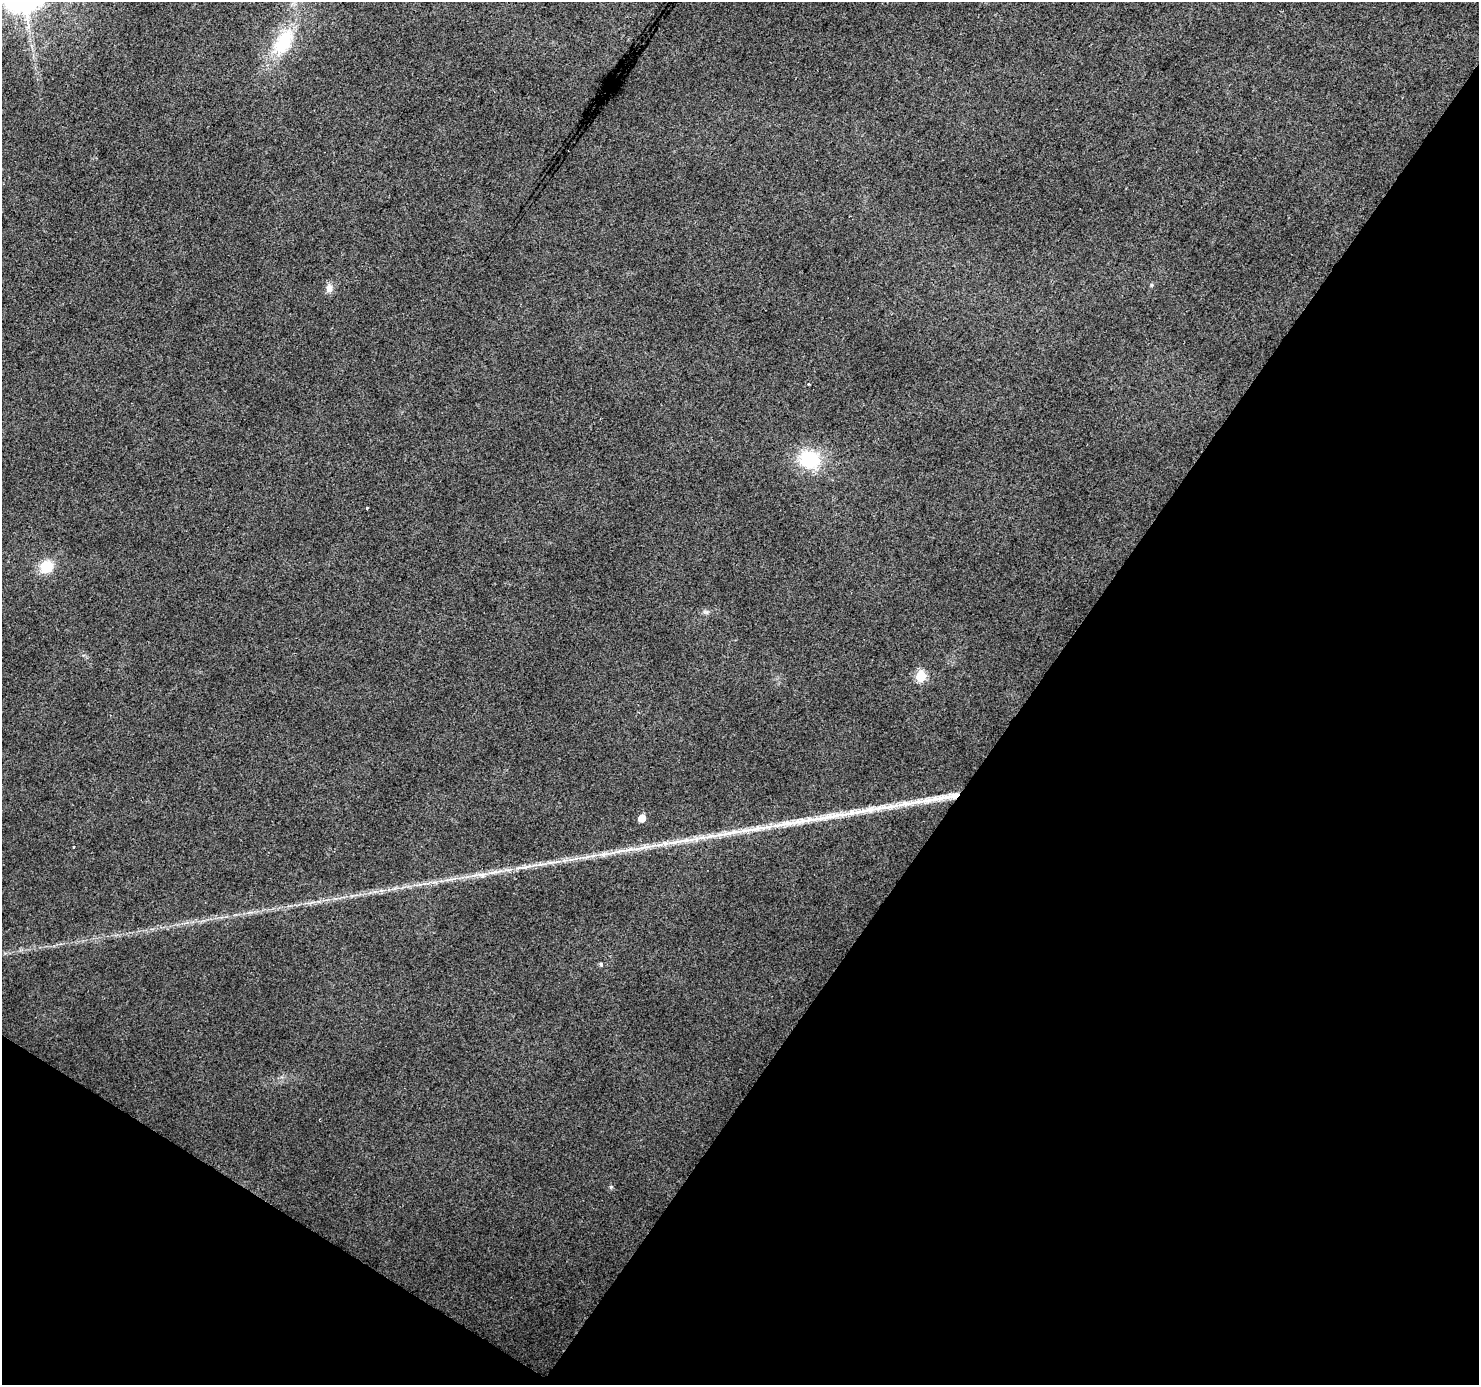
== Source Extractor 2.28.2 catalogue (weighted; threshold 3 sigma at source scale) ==
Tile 15 of 4 x 4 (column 3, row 4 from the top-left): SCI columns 2954-4430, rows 188-1570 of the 5912 x 5973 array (HDU 1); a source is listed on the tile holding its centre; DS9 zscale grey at full resolution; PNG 1481 x 1387 px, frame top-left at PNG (2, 2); no overlay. Shown black and unused: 35% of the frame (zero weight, under 2 of 3 exposures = <1% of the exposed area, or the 3 px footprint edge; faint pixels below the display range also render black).
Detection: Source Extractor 2.28.2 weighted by HDU 2 'WHT'; one run over the whole footprint, this tile lists its part. Background 0.0442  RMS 0.0086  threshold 0.0388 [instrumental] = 3 sigma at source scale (4.5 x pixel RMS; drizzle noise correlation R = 1.50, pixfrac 1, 0.0396/0.0396 arcsec/px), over >= 5 px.
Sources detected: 23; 4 long thin detections or spike segments (spike, bleed or trail) — not listed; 2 inside a brighter listed object's ellipse — not listed separately; the other 17 listed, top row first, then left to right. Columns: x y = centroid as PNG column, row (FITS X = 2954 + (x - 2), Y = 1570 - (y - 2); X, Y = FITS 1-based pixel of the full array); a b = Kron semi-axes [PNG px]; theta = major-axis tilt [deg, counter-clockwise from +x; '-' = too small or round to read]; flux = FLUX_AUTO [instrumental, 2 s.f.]
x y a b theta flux
284 42 32 17 60 50
1151 285 6 4 71 1
329 288 12 9 81 5.2
808 384 3 3 - 0.96
809 459 24 20 -19 49
367 508 3 3 - 5.7
46 567 16 14 39 18
921 676 6 6 - 54
642 818 5 5 - 14
675 842 35 5 10 16
73 847 3 2 - 0.97
618 851 34 5 13 14
528 866 38 4 11 13
482 875 19 8 3 8.2
435 882 7 4 -31 2
601 964 3 3 - 3.2
611 1187 6 4 -45 1.1
Unlisted compact peaks at least as high as the median listed source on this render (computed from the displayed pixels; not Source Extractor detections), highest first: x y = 707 612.